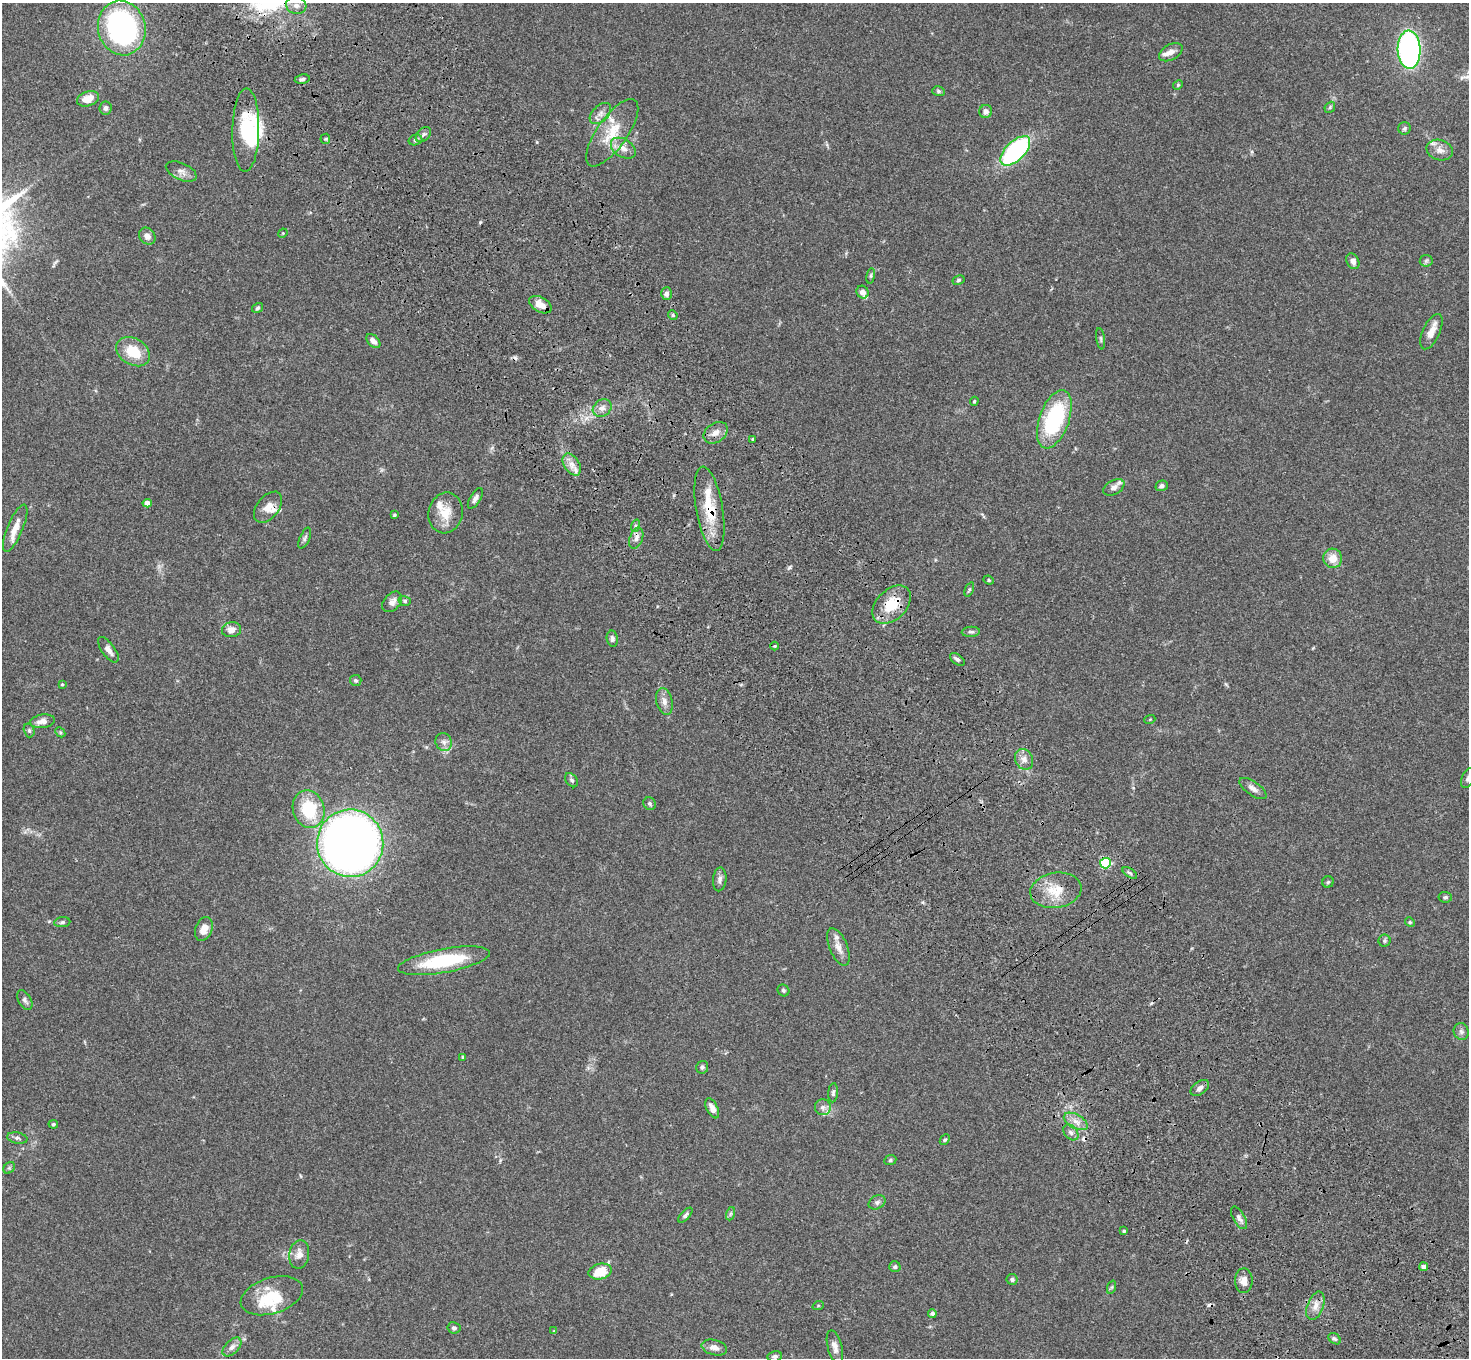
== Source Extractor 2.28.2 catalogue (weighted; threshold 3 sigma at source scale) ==
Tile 6 of 4 x 4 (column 2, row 2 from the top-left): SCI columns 1574-3040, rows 3090-4445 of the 6077 x 6038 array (HDU 1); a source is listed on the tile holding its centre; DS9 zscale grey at full resolution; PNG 1471 x 1360 px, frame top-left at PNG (2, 3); each listed source drawn as its Kron ellipse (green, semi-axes under 4 px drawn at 4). Shown black and unused: <1% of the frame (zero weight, under 3 of 4 exposures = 6% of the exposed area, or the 3 px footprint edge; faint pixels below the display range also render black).
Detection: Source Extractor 2.28.2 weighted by HDU 2 'WHT'; one run over the whole footprint, this tile lists its part. Background 0.0588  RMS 0.0053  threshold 0.024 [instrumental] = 3 sigma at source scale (4.5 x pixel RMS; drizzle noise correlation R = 1.50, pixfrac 1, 0.05/0.05 arcsec/px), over >= 5 px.
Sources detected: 148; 3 inside a brighter object's white glare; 3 cosmic-ray / hot-pixel residue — neither listed nor drawn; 9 inside a brighter listed object's ellipse — not listed separately; the other 133 listed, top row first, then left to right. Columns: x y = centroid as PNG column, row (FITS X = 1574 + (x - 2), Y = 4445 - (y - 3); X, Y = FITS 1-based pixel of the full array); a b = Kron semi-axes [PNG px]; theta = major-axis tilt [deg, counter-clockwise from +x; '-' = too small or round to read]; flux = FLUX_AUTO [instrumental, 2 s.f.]
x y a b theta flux
296 6 10 8 -14 3.2
122 28 27 23 -76 120
1409 50 19 11 -87 140
1171 52 13 7 30 2.9
302 79 7 4 9 1.3
1178 85 5 4 - 0.7
938 91 6 5 - 1
88 99 11 7 18 6.2
1330 107 6 4 48 0.78
106 108 6 6 - 1.5
986 111 6 6 - 2.7
600 113 13 8 44 3.2
1404 128 6 6 - 1
246 130 42 13 89 23
612 133 40 15 55 15
423 134 9 6 47 1.6
325 139 5 5 - 0.65
415 140 7 5 16 1.2
623 148 14 9 -33 4.1
1440 150 13 10 -17 3.6
1015 151 19 9 45 73
181 171 16 8 -24 3.2
283 233 5 4 - 0.46
147 236 9 7 -50 3
1353 261 8 6 -64 2.4
1426 261 6 6 - 1
871 276 8 4 81 0.91
959 280 6 4 28 0.76
863 292 6 5 - 3.1
666 294 6 5 - 2.1
540 305 12 7 -29 5.6
257 308 6 4 35 0.89
673 315 5 4 - 0.79
1431 332 19 8 65 5
1101 339 11 4 -81 1
373 341 8 5 -47 2.4
133 352 18 13 -31 13
974 401 4 3 - 0.63
602 408 10 8 37 2.7
1054 419 30 15 71 52
716 433 13 9 36 4
752 439 3 3 - 0.72
572 464 12 7 -57 3.9
1162 486 6 5 - 1.5
1114 487 11 7 29 2.2
475 498 11 5 58 1.9
147 503 4 4 - 3.9
268 507 18 11 51 5.3
709 509 43 13 -80 19
446 513 20 17 79 9.1
394 515 3 3 - 0.78
635 526 6 4 71 0.86
15 528 25 7 67 6.4
305 538 11 5 66 1.3
636 538 11 6 71 2.6
1333 558 10 9 - 6.3
989 580 5 4 - 0.69
969 589 7 4 68 0.74
405 601 6 5 - 0.97
392 602 12 8 49 2.8
892 605 22 15 45 15
232 630 9 7 7 3.6
971 632 9 5 4 1.1
612 639 8 5 -81 1.3
775 646 4 3 - 0.44
108 650 15 6 -54 3
957 659 8 5 -36 1.6
356 680 6 5 - 0.95
62 684 4 3 - 0.47
664 701 14 8 -77 3.1
1150 719 5 3 - 0.46
42 721 12 7 8 3.9
29 730 7 5 -74 1
60 732 6 4 -46 0.68
444 742 9 8 - 2.4
1024 759 11 8 -63 3.2
1468 778 10 6 63 1.8
572 780 8 5 -52 1.2
1253 788 15 7 -35 2.9
650 804 7 6 - 1.1
309 809 19 15 -73 24
350 843 34 33 - 450
1105 863 5 5 - 50
1130 873 8 4 -35 1.1
720 879 12 6 85 2.1
1328 882 6 5 - 0.88
1056 890 26 17 10 13
1445 897 7 5 -8 1
62 922 8 5 7 1.1
1410 922 5 4 - 0.64
204 929 12 8 68 5.3
1384 941 6 6 - 0.97
838 947 20 9 -68 4.5
444 961 46 12 10 35
783 990 6 5 - 0.96
25 1000 11 6 -60 1.6
1461 1032 8 7 - 1.7
463 1057 4 4 - 0.59
702 1067 6 6 - 1.2
1200 1088 10 6 38 2.1
833 1093 9 5 85 1.2
823 1107 8 8 - 2.2
712 1108 11 5 -63 3.9
1076 1121 13 7 -29 3.6
53 1124 4 4 - 0.87
1071 1132 9 6 -49 1.7
17 1138 10 5 -11 1.2
945 1140 6 4 46 0.81
890 1160 6 5 - 0.83
9 1168 6 5 - 0.91
877 1202 9 6 29 1.7
730 1214 7 4 71 0.87
685 1215 9 4 47 1.4
1239 1218 12 6 -61 2
1124 1231 3 3 - 0.76
299 1254 14 10 81 4.1
895 1267 5 5 - 1
1424 1267 4 4 - 2.1
600 1271 11 7 14 12
1012 1279 5 5 - 1.2
1244 1281 12 8 90 4
1112 1287 7 4 71 0.8
272 1296 32 18 17 19
818 1306 6 3 19 0.58
1315 1306 15 8 69 4
932 1314 4 4 - 1.8
454 1328 6 5 - 1.2
554 1331 4 4 - 0.57
1334 1339 7 5 -37 1
232 1347 11 7 45 2.3
835 1347 17 7 -76 3.3
714 1348 13 7 -15 3.4
775 1356 7 5 8 1.5
Overlapping masked pixels (flux is a lower limit): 4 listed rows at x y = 246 130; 709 509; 892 605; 1056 890
Isophote crosses this tile's border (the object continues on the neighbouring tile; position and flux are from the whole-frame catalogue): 1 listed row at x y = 1468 778